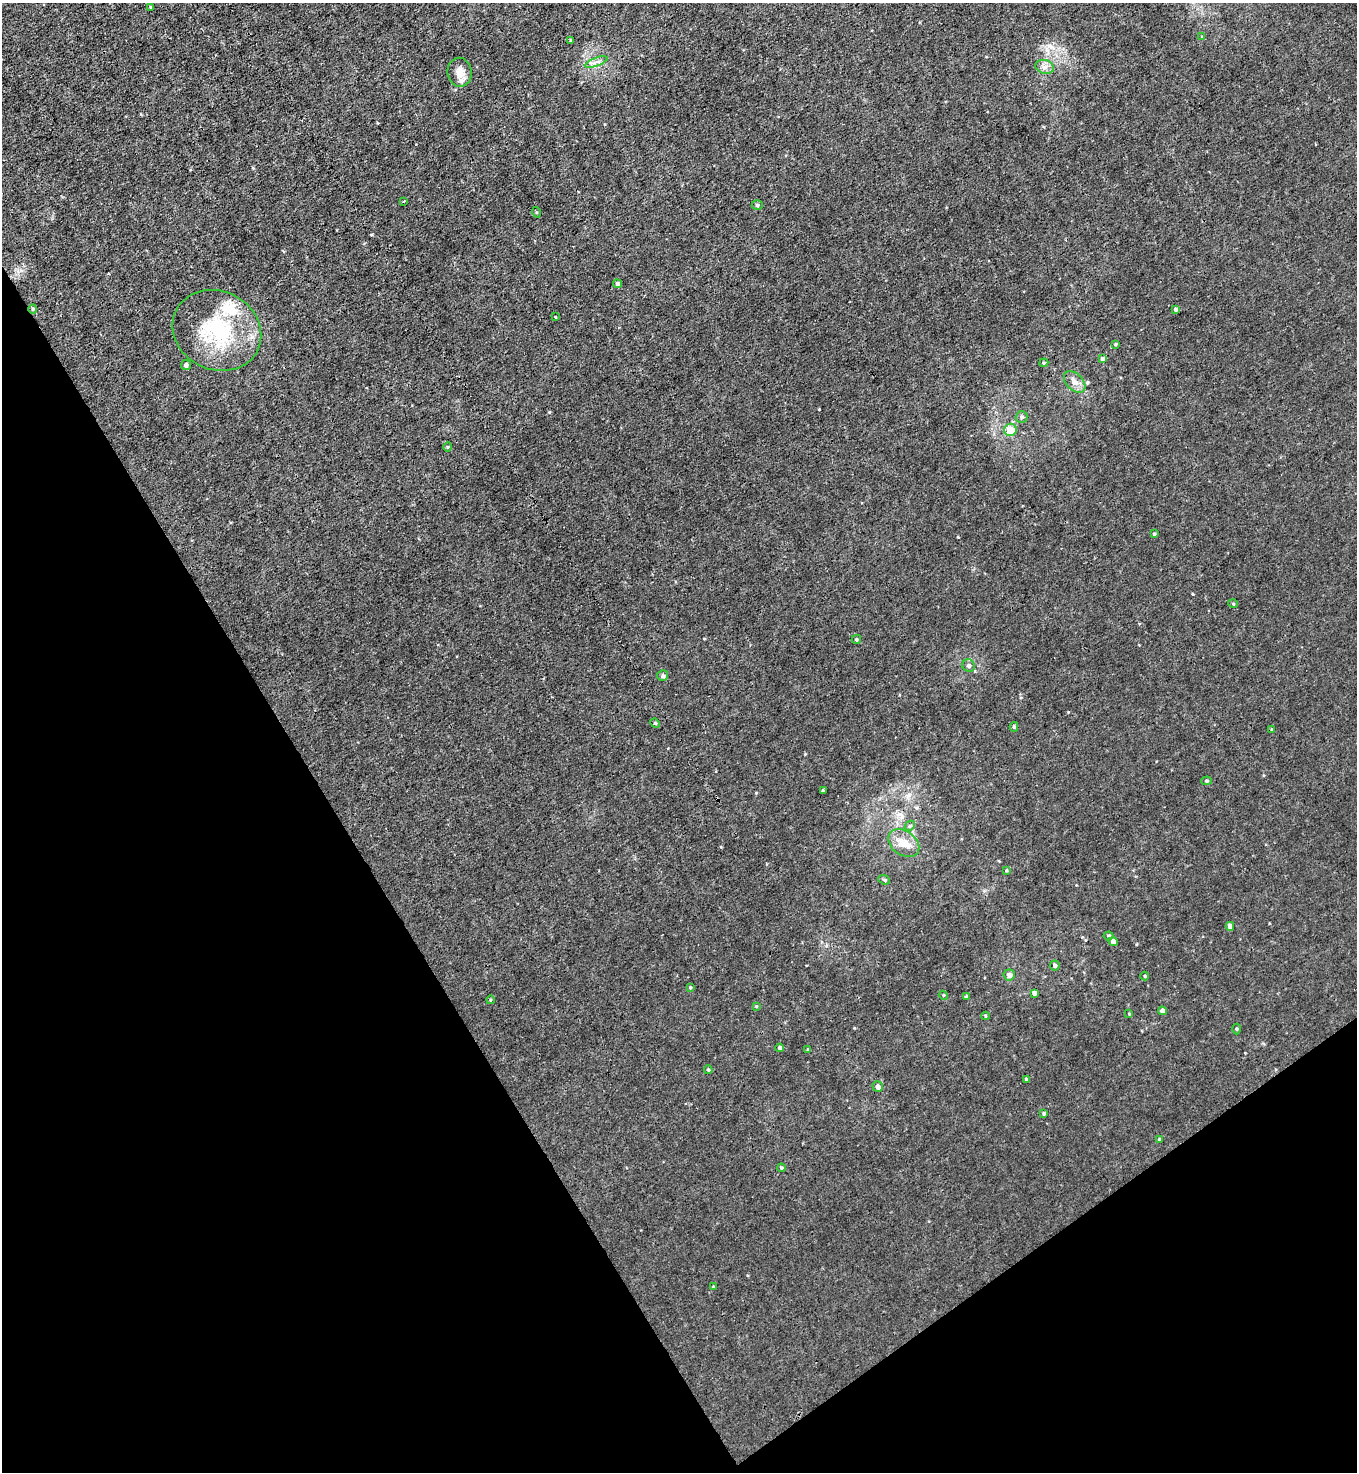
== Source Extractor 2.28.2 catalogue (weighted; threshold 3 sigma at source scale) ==
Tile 14 of 4 x 4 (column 2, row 4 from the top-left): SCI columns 1651-3005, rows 1-1470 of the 5870 x 5879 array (HDU 1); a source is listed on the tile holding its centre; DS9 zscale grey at full resolution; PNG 1359 x 1474 px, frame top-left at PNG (2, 3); each listed source drawn as its Kron ellipse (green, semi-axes under 4 px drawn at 4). Shown black and unused: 30% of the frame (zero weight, under 3 of 4 exposures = <1% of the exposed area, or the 3 px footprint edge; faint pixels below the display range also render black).
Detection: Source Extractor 2.28.2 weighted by HDU 2 'WHT'; one run over the whole footprint, this tile lists its part. Background 0.00828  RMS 0.0024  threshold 0.0109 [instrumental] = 3 sigma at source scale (4.5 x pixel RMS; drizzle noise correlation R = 1.50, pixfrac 1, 0.05/0.05 arcsec/px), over >= 5 px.
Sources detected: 62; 1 inside a brighter listed object's ellipse — not listed separately; the other 61 listed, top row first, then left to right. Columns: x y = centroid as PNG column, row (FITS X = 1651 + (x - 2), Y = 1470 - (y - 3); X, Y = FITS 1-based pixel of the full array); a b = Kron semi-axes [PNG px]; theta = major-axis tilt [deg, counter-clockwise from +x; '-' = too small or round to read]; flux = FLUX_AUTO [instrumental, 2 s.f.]
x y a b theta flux
151 7 3 2 - 0.21
1202 36 4 2 - 0.16
570 40 4 2 - 0.18
596 62 12 4 20 0.95
1045 67 9 7 -15 1.1
460 72 14 12 -82 2.4
404 201 3 2 - 0.33
757 205 5 5 - 0.42
536 212 5 3 - 0.2
617 284 4 4 - 0.53
33 309 4 4 - 0.31
1175 310 3 3 - 0.48
555 317 3 2 - 0.34
217 330 45 39 -26 23
1115 344 4 3 - 0.29
1103 359 4 4 - 1.4
1044 363 4 3 - 0.36
186 365 5 5 - 0.68
1075 382 13 8 -46 1.6
1022 417 6 6 - 0.67
1010 430 6 6 - 4.9
448 447 4 4 - 0.26
1154 534 3 3 - 0.27
1233 604 5 4 - 0.26
856 639 4 3 - 0.28
969 666 6 6 - 0.68
663 676 5 5 - 0.58
655 723 5 4 - 0.26
1014 727 5 4 - 0.36
1271 729 4 3 - 0.19
1207 781 5 4 - 0.37
823 790 3 2 - 0.33
910 826 6 4 46 0.4
904 843 17 12 -36 3.3
1006 870 4 3 - 0.24
884 880 6 4 -22 0.36
1230 926 4 4 - 1.2
1109 936 5 4 - 0.47
1113 942 4 4 - 1.4
1055 965 5 4 - 0.49
1009 975 5 5 - 1.3
1145 976 4 4 - 0.22
690 987 4 3 - 0.27
1034 993 4 4 - 0.99
943 995 5 3 - 0.22
966 997 4 3 - 0.44
490 1000 4 3 - 0.22
756 1006 4 4 - 0.25
1162 1011 4 4 - 1.2
1129 1014 4 3 - 0.21
985 1016 4 3 - 0.24
1236 1029 5 3 - 0.24
780 1048 4 4 - 0.67
808 1050 4 3 - 0.24
708 1070 4 3 - 0.3
1026 1079 3 3 - 0.42
878 1087 5 5 - 0.89
1044 1114 4 4 - 0.36
1159 1139 4 3 - 0.28
781 1168 4 4 - 0.36
714 1287 4 3 - 0.32